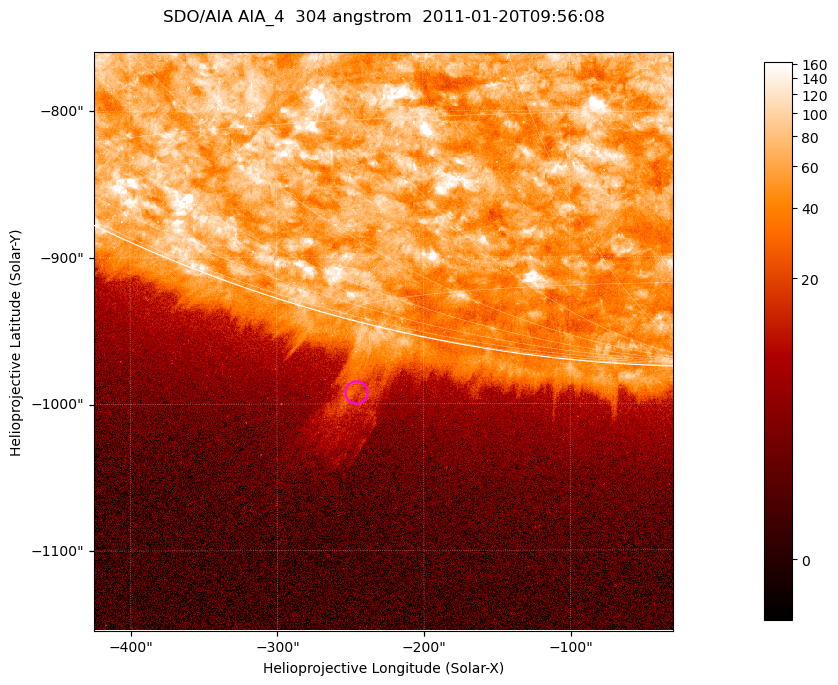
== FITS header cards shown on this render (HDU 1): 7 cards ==
TELESCOP= 'SDO/AIA '           / For AIA: SDO/AIA
INSTRUME= 'AIA_4   '           / For AIA: AIA_ATA1, AIA_ATA2, AIA_ATA3 or AIA_AT
WAVELNTH=                  304 / [angstrom] Wavelength
WAVEUNIT= 'angstrom'           / Wavelength unit: angstrom
DATE-OBS= '2011-01-20T09:56:08.123' / [ISO] Date when observation started; ISO 8
CTYPE1  = 'HPLN-TAN'           / CTYPE1; Typically HPLN
CTYPE2  = 'HPLT-TAN'           / CTYPE2; Typically HPLT

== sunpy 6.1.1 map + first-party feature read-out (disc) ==
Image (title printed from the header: SDO/AIA AIA_4  304 angstrom  2011-01-20T09:56:08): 658 x 658 px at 0.6 arcsec/px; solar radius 975 arcsec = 1625 px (partial field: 2.4% of the solar disc is inside the frame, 46% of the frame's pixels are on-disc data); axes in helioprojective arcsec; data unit not stated in the header (colour bar unlabelled)
Orientation: roll -0.132 deg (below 1 deg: not rotated)
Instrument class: DISC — disc imager (sunpy class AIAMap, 304 A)
Bright regions (active regions / flare kernels): reference = the on-disc median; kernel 5 px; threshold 5 sigma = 111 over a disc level ~61.3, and >= 1.15x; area >= 432 px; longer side >= 8 px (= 4.8 arcsec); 0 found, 0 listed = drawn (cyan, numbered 1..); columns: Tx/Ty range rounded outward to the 2 arcsec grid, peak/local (2 s.f.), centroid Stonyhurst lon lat
Off-limb structures (1.02-1.3 R_sun): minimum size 216 px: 3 found; the strongest spans PA ~165..170 deg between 1.02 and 1.11 R_sun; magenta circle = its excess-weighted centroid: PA ~165 deg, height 1.05 R_sun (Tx ~-246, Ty ~-992 arcsec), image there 3.4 x the reference